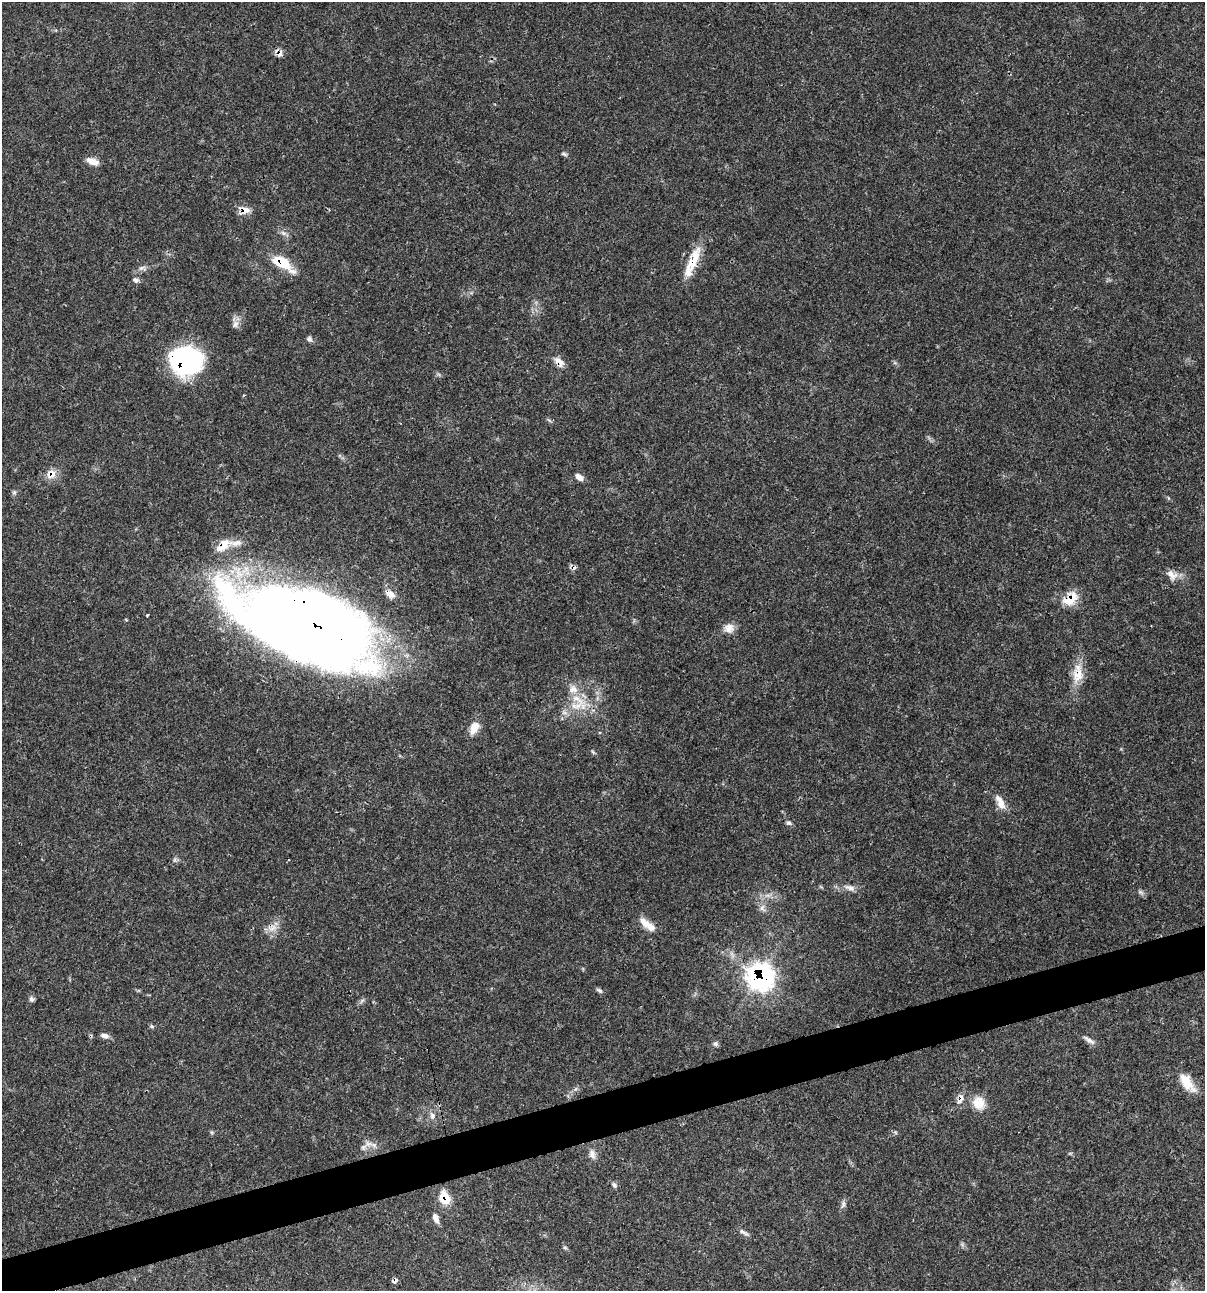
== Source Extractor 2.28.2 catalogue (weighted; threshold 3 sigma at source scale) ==
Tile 7 of 4 x 4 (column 3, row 2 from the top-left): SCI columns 2508-3710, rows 2583-3871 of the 4963 x 5162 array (HDU 1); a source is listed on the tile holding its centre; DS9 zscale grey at full resolution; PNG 1207 x 1293 px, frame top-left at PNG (2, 2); no overlay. Shown black and unused: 3% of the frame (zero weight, under 3 of 4 exposures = <1% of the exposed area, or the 3 px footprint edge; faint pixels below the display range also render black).
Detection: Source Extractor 2.28.2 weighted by HDU 2 'WHT'; one run over the whole footprint, this tile lists its part. Background 0.0314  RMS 0.002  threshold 0.0091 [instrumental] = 3 sigma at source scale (4.5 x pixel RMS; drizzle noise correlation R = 1.50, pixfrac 1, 0.0396/0.0396 arcsec/px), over >= 5 px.
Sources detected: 63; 1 inside a brighter object's white glare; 1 cosmic-ray / hot-pixel residue — not listed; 4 inside a brighter listed object's ellipse — not listed separately; the other 57 listed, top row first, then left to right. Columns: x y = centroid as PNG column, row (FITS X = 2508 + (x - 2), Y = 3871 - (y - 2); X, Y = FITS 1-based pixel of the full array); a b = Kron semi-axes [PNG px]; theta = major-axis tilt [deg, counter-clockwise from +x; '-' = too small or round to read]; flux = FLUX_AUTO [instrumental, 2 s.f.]
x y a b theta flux
280 54 11 6 64 0.87
564 154 9 4 -19 0.39
92 161 16 8 -18 1.7
244 210 15 9 -14 1.8
283 233 8 6 -22 0.69
693 260 40 11 70 5.2
282 262 20 11 -28 6.2
142 268 12 6 1 0.79
135 280 8 7 - 0.66
235 324 11 7 64 1
309 339 8 6 -47 0.59
189 359 38 27 -21 26
559 362 15 8 -44 1.6
549 420 8 3 -45 0.29
51 474 15 12 46 2.2
579 477 11 6 -34 1.2
14 492 7 5 44 0.41
223 545 22 11 35 3.3
1172 575 17 12 -45 1.8
390 594 15 9 -32 1.5
1070 599 22 14 40 4
147 615 3 3 - 0.25
309 625 130 58 -21 340
729 628 14 12 19 1.7
1078 674 28 14 84 4.1
573 689 14 12 -33 2.1
576 706 36 11 -2 4.7
474 728 17 10 63 2.5
1000 802 20 9 -64 2.2
789 823 8 6 -7 0.5
175 860 7 4 -72 0.35
850 888 15 8 -20 1.3
762 908 11 7 -72 0.98
650 927 15 10 -46 1.8
272 928 16 10 -1 1.7
760 977 15 15 - 51
599 990 10 4 -31 0.46
32 999 7 6 - 0.52
362 1001 9 3 45 0.39
152 1026 6 5 - 0.34
105 1036 11 6 -18 0.89
1089 1040 19 6 -34 1
715 1044 7 6 - 0.48
1187 1083 27 11 -54 3.9
960 1099 15 8 74 1.4
979 1103 17 15 -53 3.4
432 1116 10 7 -85 0.89
374 1145 9 7 -20 0.96
363 1147 9 7 52 0.91
592 1154 14 8 -69 1.2
614 1185 9 6 -47 0.55
445 1198 14 10 -66 4.4
843 1204 11 6 76 0.68
435 1218 12 6 -68 1.3
743 1232 15 4 -32 0.71
565 1247 6 4 -1 0.27
395 1281 7 5 37 0.62
Overlapping masked pixels (flux is a lower limit): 16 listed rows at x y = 280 54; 244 210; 693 260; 282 262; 189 359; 559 362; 51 474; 223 545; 1070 599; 309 625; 1078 674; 760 977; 105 1036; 960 1099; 445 1198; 395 1281